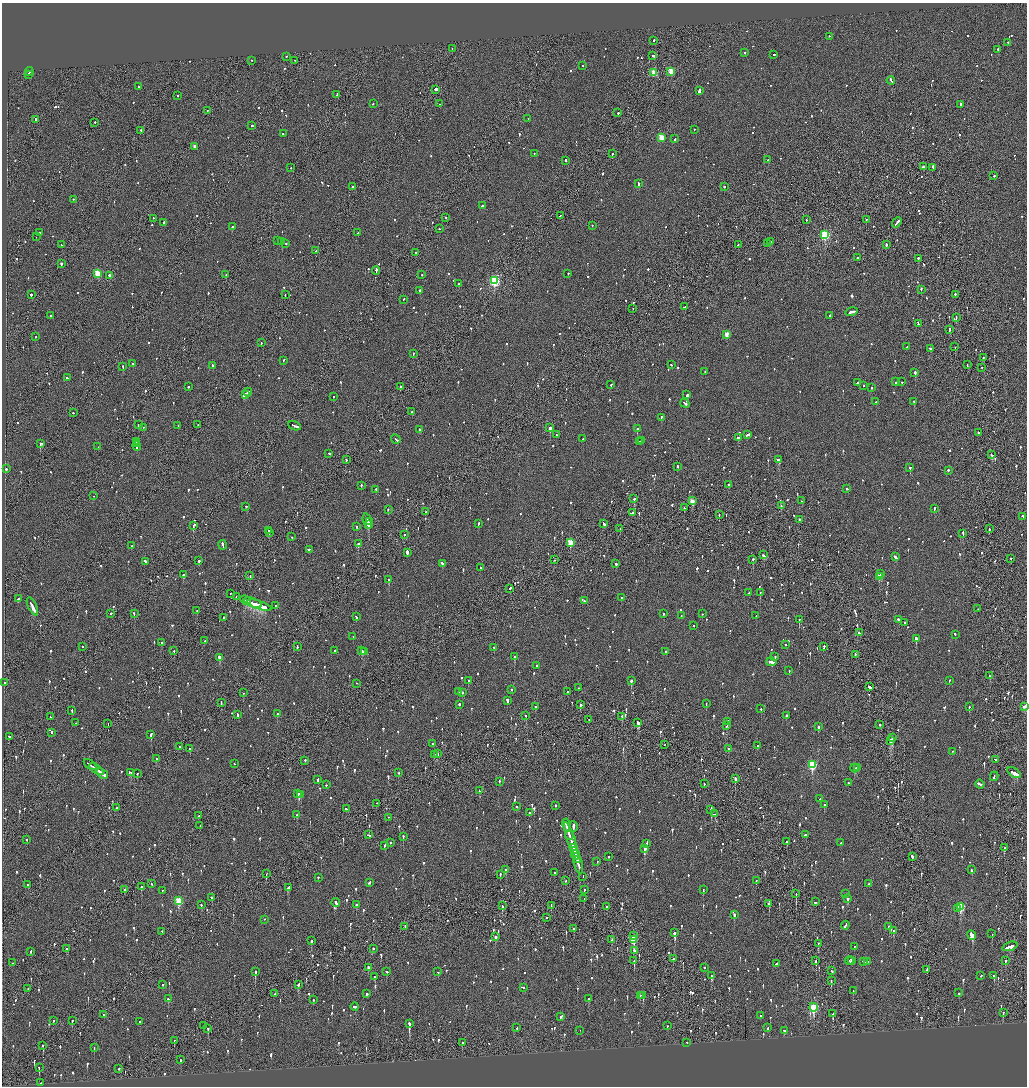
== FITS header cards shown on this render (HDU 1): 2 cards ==
NAXIS1  =                 2050
NAXIS2  =                 2168

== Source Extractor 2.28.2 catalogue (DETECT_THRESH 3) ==
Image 2050 x 2168 px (HDU 1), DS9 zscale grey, zoomed out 1/2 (1 PNG px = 2 x 2 image px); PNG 1029 x 1088 px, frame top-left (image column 2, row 2168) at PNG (2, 3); each listed source drawn as its Kron ellipse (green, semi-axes under 4 px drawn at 4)
Background -0.0833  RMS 0.064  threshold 0.191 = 3 sigma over >= 5 px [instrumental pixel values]
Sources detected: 1525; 65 cannot appear on this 1/2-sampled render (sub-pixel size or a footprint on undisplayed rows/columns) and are neither listed nor drawn; of the other 1460, the 500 brightest by FLUX_AUTO listed and drawn (960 fainter detections omitted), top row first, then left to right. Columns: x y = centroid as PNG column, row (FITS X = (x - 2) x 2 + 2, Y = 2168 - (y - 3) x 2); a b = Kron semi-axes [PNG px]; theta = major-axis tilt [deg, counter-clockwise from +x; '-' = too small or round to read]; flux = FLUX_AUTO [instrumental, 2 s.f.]
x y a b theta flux
829 37 2 2 - 57
653 41 2 2 - 180
1008 43 2 2 - 62
452 49 2 1 - 63
998 50 4 2 - 130
744 53 2 2 - 61
774 55 2 2 - 130
653 56 3 2 - 210
286 57 2 2 - 250
252 61 2 2 - 72
295 61 2 1 - 58
582 66 2 2 - 98
30 72 4 2 - 160
671 72 3 3 - 310
654 73 3 3 - 400
28 75 2 1 - 100
891 81 4 2 - 170
139 87 2 2 - 56
436 90 3 2 - 340
699 91 4 2 - 280
337 95 3 2 - 200
178 96 2 1 - 140
373 104 2 1 - 100
440 104 2 1 - 64
960 105 4 2 - 170
207 111 2 1 - 74
618 113 2 2 - 140
528 119 2 1 - 92
36 120 3 2 - 91
95 123 2 2 - 100
252 126 2 2 - 160
694 130 2 2 - 83
141 131 2 2 - 59
283 134 2 2 - 56
661 138 3 3 - 310
675 139 2 2 - 63
195 147 2 2 - 89
534 154 2 2 - 80
612 154 2 2 - 68
768 160 2 2 - 190
566 161 2 2 - 110
923 167 2 2 - 240
291 168 2 1 - 58
933 168 4 1 - 180
994 176 2 2 - 62
639 184 3 2 - 110
353 187 2 2 - 100
724 187 2 2 - 160
73 200 2 2 - 56
482 206 2 2 - 87
560 216 3 2 - 190
446 218 2 2 - 74
153 219 2 2 - 92
806 220 2 2 - 110
866 220 2 1 - 75
164 223 2 2 - 85
897 223 5 2 - 280
592 226 2 2 - 90
232 227 2 2 - 150
439 229 2 2 - 62
40 233 2 2 - 61
358 233 2 2 - 76
825 235 3 3 - 1200
36 237 2 1 - 200
277 241 2 2 - 110
282 242 2 2 - 410
770 242 3 2 - 140
286 244 2 2 - 77
767 244 3 2 - 140
62 245 2 1 - 94
738 245 2 2 - 78
886 245 2 2 - 73
316 251 2 2 - 120
416 253 2 2 - 73
857 258 2 2 - 120
918 259 2 2 - 200
61 264 2 2 - 380
376 271 4 2 - 200
98 274 3 3 - 570
568 274 2 2 - 130
226 275 2 2 - 88
422 275 2 2 - 57
109 276 2 2 - 470
494 281 3 3 - 1700
459 284 2 2 - 87
921 290 3 2 - 90
420 291 2 2 - 270
31 295 2 2 - 270
285 295 2 1 - 67
955 295 2 2 - 97
404 300 3 2 - 56
685 307 3 2 - 82
633 309 2 1 - 100
852 312 6 2 15 270
51 316 2 2 - 72
830 316 2 2 - 130
956 318 4 1 - 130
918 324 3 2 - 99
949 330 4 2 - 130
727 335 3 3 - 200
35 337 2 2 - 74
261 343 2 1 - 82
907 347 2 2 - 59
955 347 2 1 - 56
931 349 3 2 - 140
413 354 2 2 - 72
983 358 2 2 - 60
283 360 3 2 - 81
133 364 2 2 - 160
671 365 2 1 - 95
967 365 2 1 - 89
213 366 2 2 - 130
123 367 2 2 - 280
982 368 2 1 - 59
705 372 2 2 - 160
915 373 2 2 - 410
67 378 2 2 - 92
896 382 2 2 - 160
902 382 2 2 - 56
857 383 2 2 - 300
611 385 2 2 - 95
864 386 2 2 - 72
188 387 2 2 - 140
400 387 2 2 - 180
871 388 2 2 - 220
248 392 4 2 - 160
245 395 4 2 - 170
687 395 3 2 - 1600
333 397 2 2 - 110
876 402 2 2 - 73
914 402 2 2 - 140
685 404 5 2 - 190
411 412 2 1 - 150
73 413 2 2 - 64
661 418 2 2 - 400
138 425 2 2 - 96
198 425 2 1 - 73
178 426 2 1 - 160
294 426 7 2 -22 380
143 428 2 2 - 67
550 428 2 2 - 420
637 429 2 2 - 290
420 430 2 2 - 76
978 433 2 2 - 74
556 435 2 2 - 62
747 435 4 2 - 170
738 438 2 2 - 200
583 439 2 2 - 88
396 440 5 2 - 280
642 441 2 1 - 120
136 442 2 1 - 68
640 442 2 2 - 87
41 444 4 2 - 270
137 444 2 2 - 130
98 447 2 2 - 120
137 447 4 2 - 200
329 454 2 2 - 100
992 455 3 2 - 190
346 460 2 2 - 110
779 460 3 2 - 420
677 467 2 2 - 140
910 468 2 2 - 150
6 469 2 2 - 190
948 471 2 2 - 290
728 485 2 2 - 79
361 486 2 2 - 160
847 489 2 2 - 76
376 490 2 2 - 77
93 496 2 2 - 64
634 499 2 2 - 170
692 501 3 2 - 200
801 501 2 2 - 70
781 506 2 1 - 89
246 507 2 2 - 61
684 508 2 1 - 110
934 509 3 2 - 120
388 510 2 2 - 95
426 512 2 1 - 71
633 513 2 2 - 75
719 515 2 2 - 67
1023 517 3 2 - 120
799 520 2 2 - 76
367 522 8 2 -75 410
369 522 2 2 - 290
478 524 3 2 - 69
604 524 4 2 - 180
368 525 3 2 - 360
194 526 3 2 - 120
357 527 2 2 - 65
620 529 2 2 - 60
989 529 2 2 - 160
269 531 2 1 - 180
269 533 2 2 - 170
963 534 4 1 - 180
404 535 2 1 - 120
292 537 2 2 - 61
570 543 3 3 - 560
358 544 2 2 - 480
222 545 5 2 - 230
132 546 2 2 - 92
309 550 3 2 - 110
407 553 3 2 - 270
763 555 2 2 - 170
896 557 3 2 - 160
1011 559 2 2 - 71
554 560 2 1 - 70
753 560 2 2 - 320
199 561 2 2 - 150
145 562 3 2 - 130
442 564 3 2 - 240
616 564 2 2 - 110
480 568 2 2 - 72
881 574 2 2 - 180
183 575 2 2 - 440
250 576 2 1 - 130
879 577 3 3 - 120
389 580 3 2 - 170
510 589 2 2 - 470
748 593 2 1 - 70
760 593 2 2 - 240
230 594 2 1 - 57
236 597 2 2 - 240
621 598 2 2 - 170
18 599 3 2 - 78
245 600 5 2 - 1100
584 601 2 2 - 79
253 603 10 1 -21 2200
259 606 13 3 -19 3000
275 606 2 2 - 140
32 607 10 2 -64 510
978 609 2 2 - 67
197 611 2 2 - 58
111 614 2 2 - 120
134 614 2 2 - 170
664 614 2 2 - 63
702 614 2 2 - 99
681 616 2 2 - 56
756 616 2 2 - 69
356 617 2 2 - 78
223 618 2 1 - 96
799 620 2 2 - 130
899 620 3 2 - 280
905 623 2 2 - 110
694 626 2 1 - 69
859 633 3 2 - 64
955 635 3 2 - 66
353 637 2 2 - 73
916 639 3 2 - 630
205 641 2 1 - 55
161 643 2 2 - 71
786 645 2 2 - 71
83 647 2 2 - 110
297 647 3 2 - 83
824 647 3 2 - 200
494 648 2 2 - 76
174 651 2 2 - 95
335 651 2 2 - 120
362 651 3 2 - 150
364 652 2 2 - 180
666 652 2 2 - 56
855 655 3 1 - 100
514 657 2 2 - 260
775 657 2 2 - 85
219 658 3 2 - 360
771 662 5 2 - 400
537 666 2 2 - 84
789 671 2 2 - 73
990 676 2 2 - 100
468 681 2 2 - 98
631 681 2 2 - 390
949 681 2 2 - 96
4 683 2 2 - 300
357 684 2 2 - 55
869 687 3 2 - 330
579 688 2 2 - 60
512 690 2 2 - 57
458 692 2 2 - 74
568 692 2 2 - 630
243 693 2 1 - 58
462 693 2 2 - 160
507 701 3 2 - 220
221 703 3 1 - 110
706 704 2 2 - 65
459 705 2 2 - 250
580 705 3 2 - 97
535 707 2 2 - 89
969 707 2 2 - 88
1024 707 4 2 - 240
761 709 2 2 - 88
72 711 3 2 - 85
277 714 2 2 - 180
237 715 3 2 - 120
526 716 2 2 - 66
786 716 2 2 - 180
50 717 2 1 - 56
622 717 2 2 - 310
589 720 2 1 - 61
728 722 2 2 - 140
76 723 2 2 - 87
638 723 4 2 - 370
108 724 2 1 - 58
880 725 2 2 - 150
726 726 2 2 - 160
818 727 2 2 - 400
51 733 2 2 - 100
151 735 3 2 - 160
9 737 2 1 - 430
892 738 3 2 - 720
891 741 3 2 - 630
432 744 2 2 - 65
665 745 2 1 - 57
758 746 2 2 - 98
179 747 2 2 - 91
190 749 2 2 - 99
728 749 2 2 - 92
952 752 2 2 - 89
437 754 2 2 - 89
434 755 2 2 - 82
156 759 2 2 - 82
995 760 2 2 - 85
305 761 2 1 - 320
234 764 2 2 - 57
90 765 7 2 -36 280
812 765 4 3 - 900
857 768 3 1 - 74
855 769 4 2 - 130
96 770 8 2 -35 480
130 773 3 2 - 160
399 773 2 1 - 160
1014 773 7 2 -33 330
102 774 6 2 -36 380
137 774 2 2 - 81
994 777 5 2 - 150
735 779 2 2 - 650
318 780 4 2 - 180
499 782 2 2 - 80
848 783 2 2 - 59
704 784 2 2 - 70
326 785 2 2 - 91
980 785 5 2 - 430
479 791 2 2 - 91
298 794 2 2 - 150
301 795 2 2 - 220
820 799 4 2 - 90
377 804 2 2 - 61
824 805 2 2 - 250
555 806 2 2 - 110
516 807 2 2 - 74
116 808 2 1 - 88
346 809 2 2 - 58
711 810 4 2 - 240
530 813 2 2 - 63
715 814 2 2 - 110
297 815 2 2 - 82
198 816 3 2 - 110
388 818 2 1 - 170
566 825 6 2 -78 330
200 826 2 1 - 90
573 827 5 2 - 560
368 835 3 2 - 170
805 835 3 2 - 220
569 836 5 1 - 220
403 837 2 2 - 74
27 840 2 2 - 67
571 841 19 2 -73 790
787 842 2 2 - 430
390 843 2 2 - 87
841 843 2 2 - 120
647 844 3 2 - 110
385 846 3 2 - 130
573 848 2 1 - 140
1004 848 2 2 - 260
645 849 2 2 - 270
574 851 4 2 - 210
576 857 7 2 -74 410
609 857 2 2 - 59
912 857 3 2 - 620
597 862 2 2 - 74
578 865 9 2 -74 400
506 870 2 2 - 150
972 870 2 2 - 57
555 873 2 2 - 67
266 874 2 1 - 190
500 875 2 2 - 180
583 877 2 1 - 66
318 878 2 2 - 72
566 881 2 1 - 64
756 881 2 2 - 64
369 883 3 2 - 73
151 884 2 1 - 60
868 884 3 2 - 110
28 885 2 2 - 100
141 887 2 2 - 94
288 888 4 2 - 170
124 890 2 2 - 71
584 890 2 2 - 73
703 890 3 2 - 61
162 891 2 1 - 85
796 894 2 1 - 140
845 894 2 2 - 59
212 898 2 2 - 98
584 899 2 2 - 130
848 899 3 2 - 92
179 901 3 3 - 620
815 902 2 2 - 63
336 903 4 2 - 120
769 904 3 2 - 170
201 905 2 2 - 63
356 905 2 2 - 120
502 906 3 1 - 78
551 906 3 1 - 79
606 907 2 2 - 62
960 907 4 3 - 890
957 909 3 2 - 110
734 915 3 2 - 100
547 918 2 2 - 170
264 920 2 1 - 56
845 926 4 2 - 120
405 927 2 1 - 94
889 927 2 2 - 100
573 929 3 2 - 57
893 931 3 2 - 230
162 932 2 2 - 60
674 933 3 2 - 1000
992 934 2 1 - 160
633 936 3 2 - 89
972 936 5 3 - 440
495 937 2 2 - 160
612 940 2 1 - 120
634 940 4 3 - 420
311 941 2 2 - 340
818 944 2 1 - 63
854 947 2 2 - 110
1010 947 8 2 20 380
67 949 4 2 - 88
373 949 2 1 - 73
634 951 3 2 - 190
31 952 3 2 - 69
673 959 2 2 - 270
634 961 2 1 - 260
816 961 2 2 - 66
849 961 4 2 - 220
851 961 3 2 - 220
1005 961 3 1 - 240
863 962 3 2 - 240
868 962 3 2 - 340
13 963 2 2 - 230
776 964 3 2 - 75
368 968 2 2 - 200
704 968 2 1 - 100
927 970 3 1 - 73
831 971 3 2 - 120
255 972 3 2 - 370
387 972 3 2 - 130
438 972 2 2 - 67
712 976 3 2 - 220
981 976 2 2 - 55
994 976 2 2 - 87
375 977 2 2 - 200
831 981 2 1 - 66
162 985 2 2 - 71
298 985 3 2 - 110
524 988 2 2 - 58
28 989 2 1 - 59
853 991 2 1 - 68
959 993 2 2 - 140
274 994 2 1 - 160
367 994 2 2 - 220
640 996 2 2 - 78
643 996 4 2 - 130
168 999 2 2 - 150
589 999 3 2 - 120
313 1000 2 2 - 94
355 1007 4 2 - 340
813 1008 4 3 - 830
1003 1013 2 2 - 80
833 1014 3 2 - 170
104 1015 2 2 - 60
761 1016 2 2 - 86
561 1017 3 2 - 79
53 1021 2 2 - 59
72 1021 2 2 - 56
140 1022 2 2 - 58
409 1024 3 2 - 580
203 1026 2 1 - 77
667 1026 2 1 - 62
517 1028 2 2 - 84
768 1028 2 2 - 60
208 1029 3 2 - 110
580 1031 2 1 - 130
784 1031 3 2 - 130
174 1041 2 1 - 62
462 1043 3 2 - 66
687 1043 2 2 - 190
42 1046 2 2 - 58
94 1048 2 2 - 110
180 1060 2 2 - 120
39 1068 3 2 - 140
119 1069 2 2 - 64
41 1083 2 2 - 74
At the frame edge (FLAGS 8, measured only in part): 1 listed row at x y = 1024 707
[960 fainter detections neither listed nor drawn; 65 sub-pixel or undisplayed-footprint detections neither listed nor drawn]